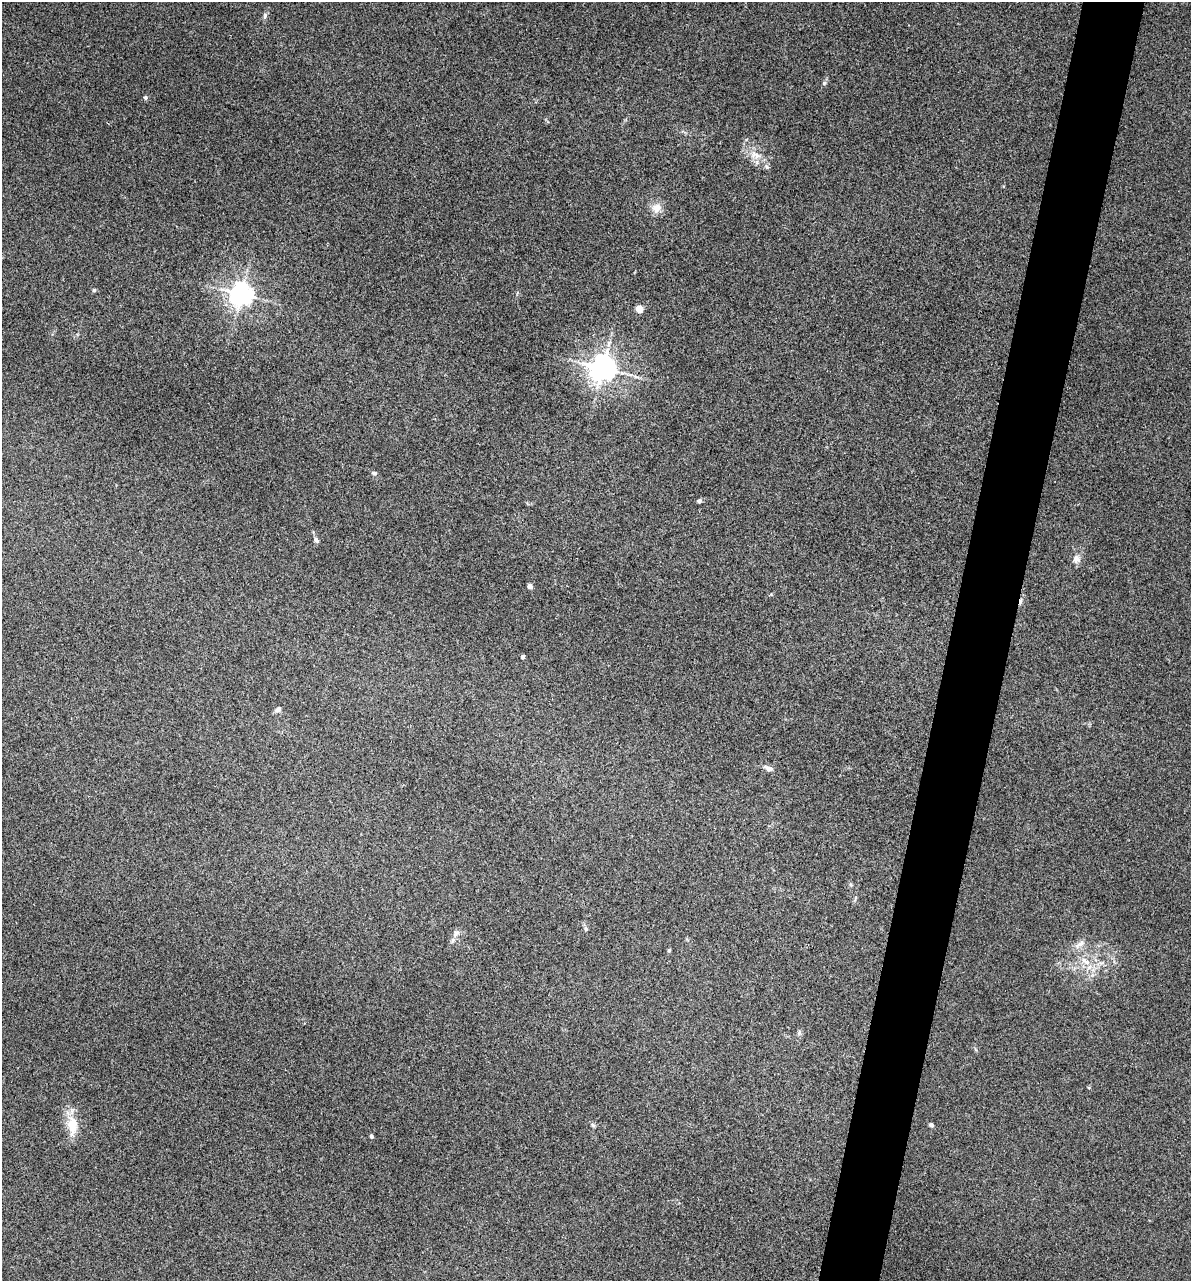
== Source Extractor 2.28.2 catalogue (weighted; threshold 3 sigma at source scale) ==
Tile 10 of 4 x 4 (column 2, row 3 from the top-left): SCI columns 1547-2735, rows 1669-2947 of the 5353 x 5896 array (HDU 1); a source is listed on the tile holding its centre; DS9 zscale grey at full resolution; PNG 1193 x 1283 px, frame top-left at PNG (2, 2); no overlay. Shown black and unused: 5% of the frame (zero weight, under 3 of 5 exposures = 17% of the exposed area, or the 3 px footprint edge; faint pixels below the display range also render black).
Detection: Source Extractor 2.28.2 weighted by HDU 2 'WHT'; one run over the whole footprint, this tile lists its part. Background 0.0739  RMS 0.0068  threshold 0.0305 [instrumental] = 3 sigma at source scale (4.5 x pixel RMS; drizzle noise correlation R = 1.50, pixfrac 1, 0.05/0.05 arcsec/px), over >= 5 px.
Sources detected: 30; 1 cosmic-ray / hot-pixel residue — not listed; the other 29 listed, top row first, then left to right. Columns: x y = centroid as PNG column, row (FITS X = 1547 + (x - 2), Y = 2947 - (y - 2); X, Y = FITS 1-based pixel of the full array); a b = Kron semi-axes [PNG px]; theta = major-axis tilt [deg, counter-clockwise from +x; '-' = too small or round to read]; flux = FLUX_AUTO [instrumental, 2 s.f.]
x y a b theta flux
265 16 7 5 72 1.4
824 83 6 5 - 1.1
145 98 5 5 - 1.4
755 155 16 9 -17 6.9
766 167 8 5 -54 1.6
656 208 13 12 - 6
94 290 5 5 - 0.9
241 294 7 7 - 540
639 309 5 4 - 14
603 368 8 8 - 860
374 473 7 5 -8 1.5
699 501 4 4 - 1.8
316 540 7 5 -48 1.7
1076 559 11 10 - 3.8
530 586 4 4 - 4.2
523 657 4 3 - 1.7
278 709 8 6 36 2.1
769 768 14 6 -20 3
851 885 6 3 -19 0.8
586 929 6 5 - 1.1
456 934 13 7 48 3.3
1080 944 15 7 31 4.1
669 950 5 4 - 0.83
1085 961 17 8 -41 7.1
799 1033 8 5 76 1.4
72 1125 25 13 -86 14
593 1125 6 5 - 1.2
931 1125 4 4 - 2.5
371 1136 4 4 - 1.5